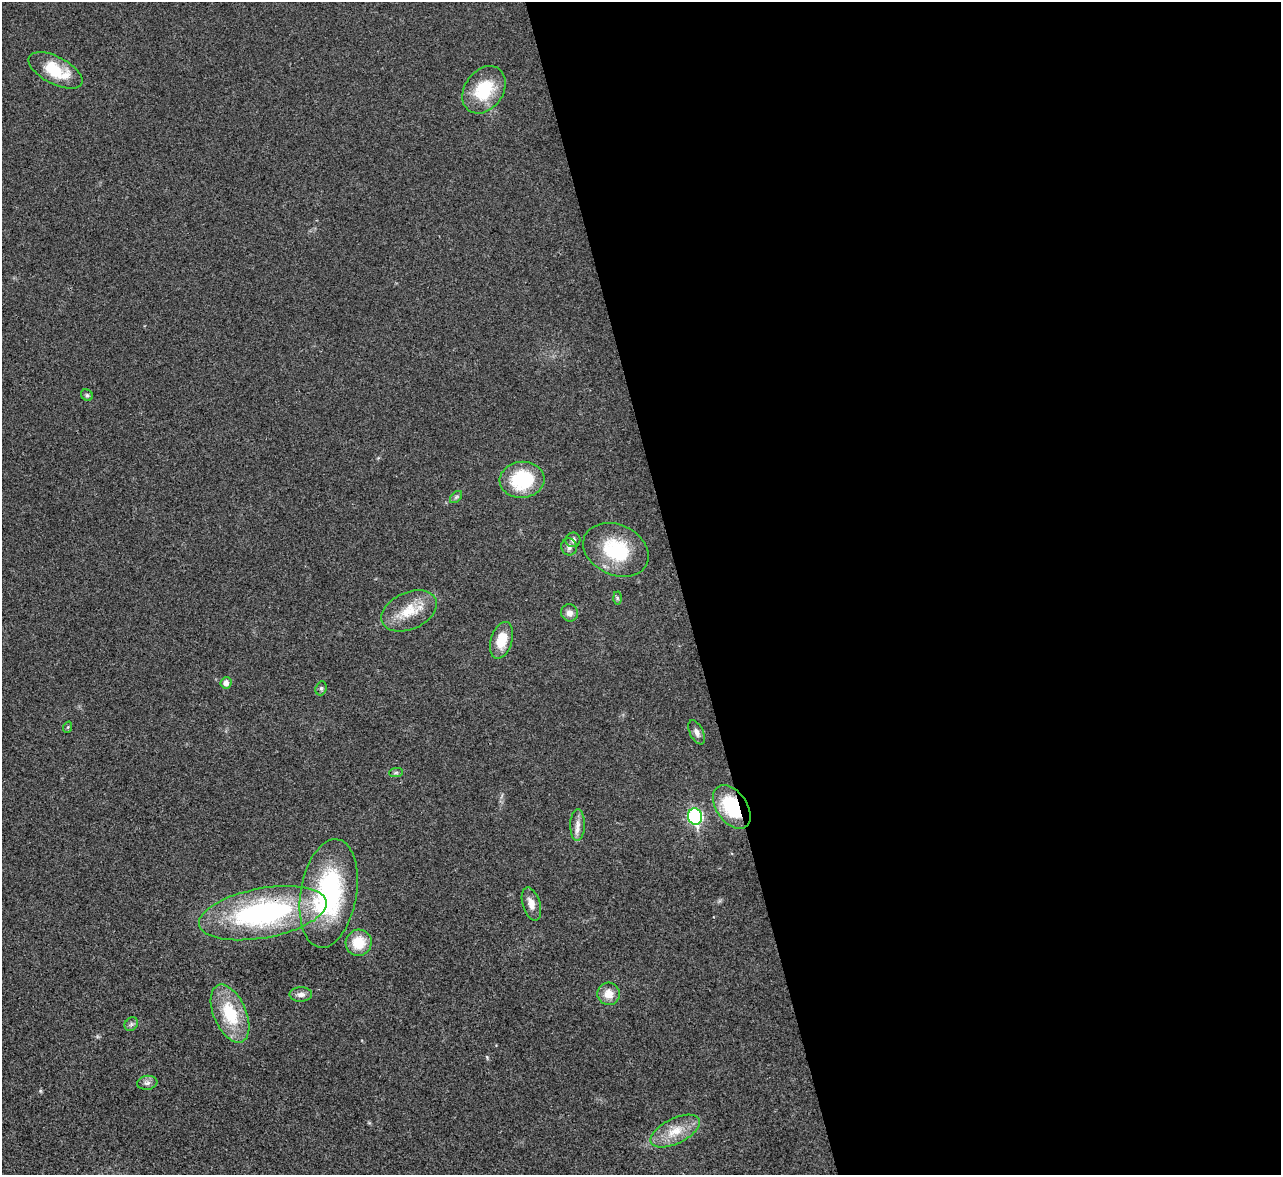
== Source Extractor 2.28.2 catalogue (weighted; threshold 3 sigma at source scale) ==
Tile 8 of 4 x 4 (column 4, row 2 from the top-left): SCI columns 3840-5118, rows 2610-3782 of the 5119 x 5100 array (HDU 1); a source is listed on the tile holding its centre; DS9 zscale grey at full resolution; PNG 1283 x 1177 px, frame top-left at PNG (2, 2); each listed source drawn as its Kron ellipse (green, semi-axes under 4 px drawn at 4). Shown black and unused: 47% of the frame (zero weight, under 3 of 4 exposures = <1% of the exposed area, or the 3 px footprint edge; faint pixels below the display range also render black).
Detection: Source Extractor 2.28.2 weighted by HDU 2 'WHT'; one run over the whole footprint, this tile lists its part. Background 0.0221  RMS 0.0044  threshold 0.0197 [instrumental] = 3 sigma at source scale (4.5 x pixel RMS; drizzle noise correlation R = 1.50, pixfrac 1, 0.05/0.05 arcsec/px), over >= 5 px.
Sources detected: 30; all 30 listed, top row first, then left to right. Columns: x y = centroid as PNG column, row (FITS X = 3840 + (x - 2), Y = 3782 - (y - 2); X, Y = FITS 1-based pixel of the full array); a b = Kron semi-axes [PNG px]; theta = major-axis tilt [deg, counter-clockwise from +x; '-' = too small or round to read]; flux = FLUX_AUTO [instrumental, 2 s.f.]
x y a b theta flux
55 70 29 13 -28 15
484 90 26 19 54 19
87 395 6 5 - 0.77
522 480 22 18 5 26
456 497 7 4 45 0.78
573 540 7 7 - 1.4
569 547 8 7 - 1.8
616 550 34 25 -25 25
617 598 6 4 -89 0.66
409 611 29 18 24 12
569 613 9 8 - 2.3
502 640 19 10 72 9.6
226 683 6 5 - 2.4
321 688 7 5 69 0.9
68 727 6 3 70 0.52
697 732 13 6 -63 2.1
396 773 7 4 1 0.84
732 807 24 15 -55 25
695 817 8 7 - 68
578 825 16 7 88 3
329 893 55 28 80 62
531 904 17 8 -73 4
263 913 65 25 10 89
359 943 13 13 - 10
301 994 11 7 2 2.3
609 994 11 11 - 5
230 1014 31 16 -67 21
131 1024 7 6 - 1.1
147 1083 10 7 8 1.6
675 1131 27 12 26 9.5
Overlapping masked pixels (flux is a lower limit): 2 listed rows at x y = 732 807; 263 913